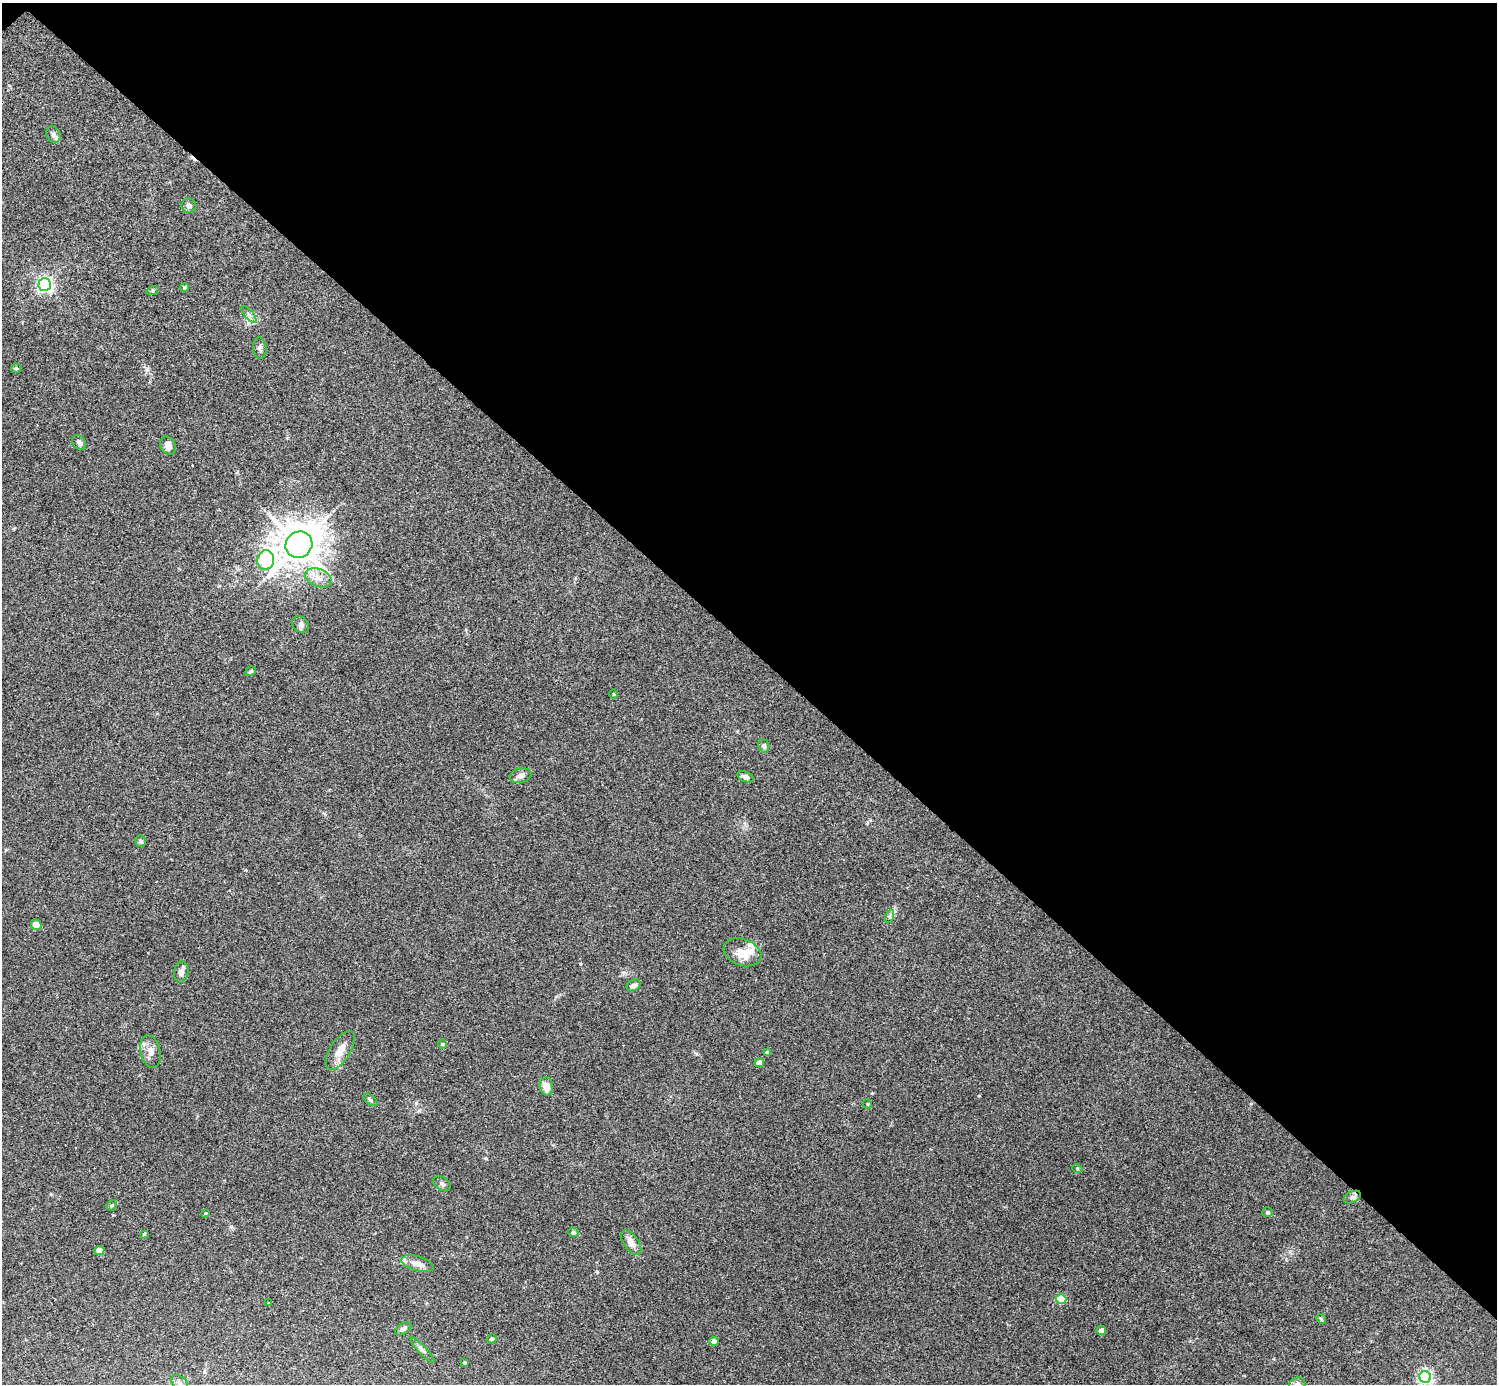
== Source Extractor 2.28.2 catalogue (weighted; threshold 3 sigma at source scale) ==
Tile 3 of 4 x 4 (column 3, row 1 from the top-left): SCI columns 2991-4485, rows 4304-5685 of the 5985 x 5985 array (HDU 1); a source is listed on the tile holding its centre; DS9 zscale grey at full resolution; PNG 1499 x 1386 px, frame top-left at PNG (2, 3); each listed source drawn as its Kron ellipse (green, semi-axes under 4 px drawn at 4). Shown black and unused: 47% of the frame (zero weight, under 3 of 4 exposures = <1% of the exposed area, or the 3 px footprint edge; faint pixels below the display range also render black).
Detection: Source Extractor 2.28.2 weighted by HDU 2 'WHT'; one run over the whole footprint, this tile lists its part. Background 0.0348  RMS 0.0047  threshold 0.0211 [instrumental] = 3 sigma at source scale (4.5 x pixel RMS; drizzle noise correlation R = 1.50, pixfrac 1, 0.05/0.05 arcsec/px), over >= 5 px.
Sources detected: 61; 1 inside a brighter object's white glare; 1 cosmic-ray / hot-pixel residue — neither listed nor drawn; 3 inside a brighter listed object's ellipse — not listed separately; the other 56 listed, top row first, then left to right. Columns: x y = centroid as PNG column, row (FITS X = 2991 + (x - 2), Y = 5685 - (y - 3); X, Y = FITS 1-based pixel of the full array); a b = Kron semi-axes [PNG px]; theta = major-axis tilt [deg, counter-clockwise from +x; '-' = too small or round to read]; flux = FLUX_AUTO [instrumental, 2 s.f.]
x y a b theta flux
53 135 8 7 - 1.4
189 206 7 7 - 1.6
45 284 6 6 - 130
185 287 4 4 - 0.93
153 290 6 4 20 0.61
249 315 10 3 -50 0.98
260 348 11 6 -85 1.5
16 368 5 4 - 0.57
79 442 8 6 -49 1.2
168 446 9 7 -62 2.6
299 545 14 13 - 1200
266 560 10 8 81 52
318 578 14 9 -21 4.2
301 625 9 7 -45 1.5
251 671 5 4 - 0.72
614 694 4 3 - 0.36
764 746 7 5 -70 1.2
521 775 11 7 11 2.5
745 777 8 5 -20 1.7
141 841 6 5 - 1.2
890 916 7 4 71 0.85
36 925 5 5 - 4.8
742 952 19 13 -19 7.6
181 972 10 7 81 2.2
634 985 7 5 27 1.8
442 1044 4 4 - 0.47
340 1050 22 10 58 6
150 1052 17 10 -77 3.5
767 1052 4 4 - 1.1
759 1063 5 4 - 3
546 1086 9 7 -85 3.6
370 1100 8 4 -39 0.77
867 1104 5 3 - 0.44
1077 1168 5 3 - 0.46
442 1184 10 6 -32 1.2
1352 1197 9 5 25 1.3
112 1205 5 5 - 0.76
1268 1212 5 5 - 0.9
206 1213 4 3 - 0.38
573 1232 5 4 - 0.92
144 1234 4 3 - 0.48
631 1243 14 7 -55 4.4
99 1251 5 4 - 3.1
417 1264 17 7 -16 3.7
1061 1299 5 5 - 19
269 1303 3 3 - 0.42
1321 1319 5 4 - 0.62
403 1329 9 5 32 1.3
1101 1331 5 4 - 2.2
492 1339 4 4 - 1.2
714 1341 4 4 - 2.2
422 1350 17 4 -47 1.5
464 1363 3 3 - 0.49
1425 1377 6 5 - 99
179 1383 9 6 -39 1.3
1297 1384 8 7 - 1.4
Isophote crosses this tile's border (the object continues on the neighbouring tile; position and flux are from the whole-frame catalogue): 1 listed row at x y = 1297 1384